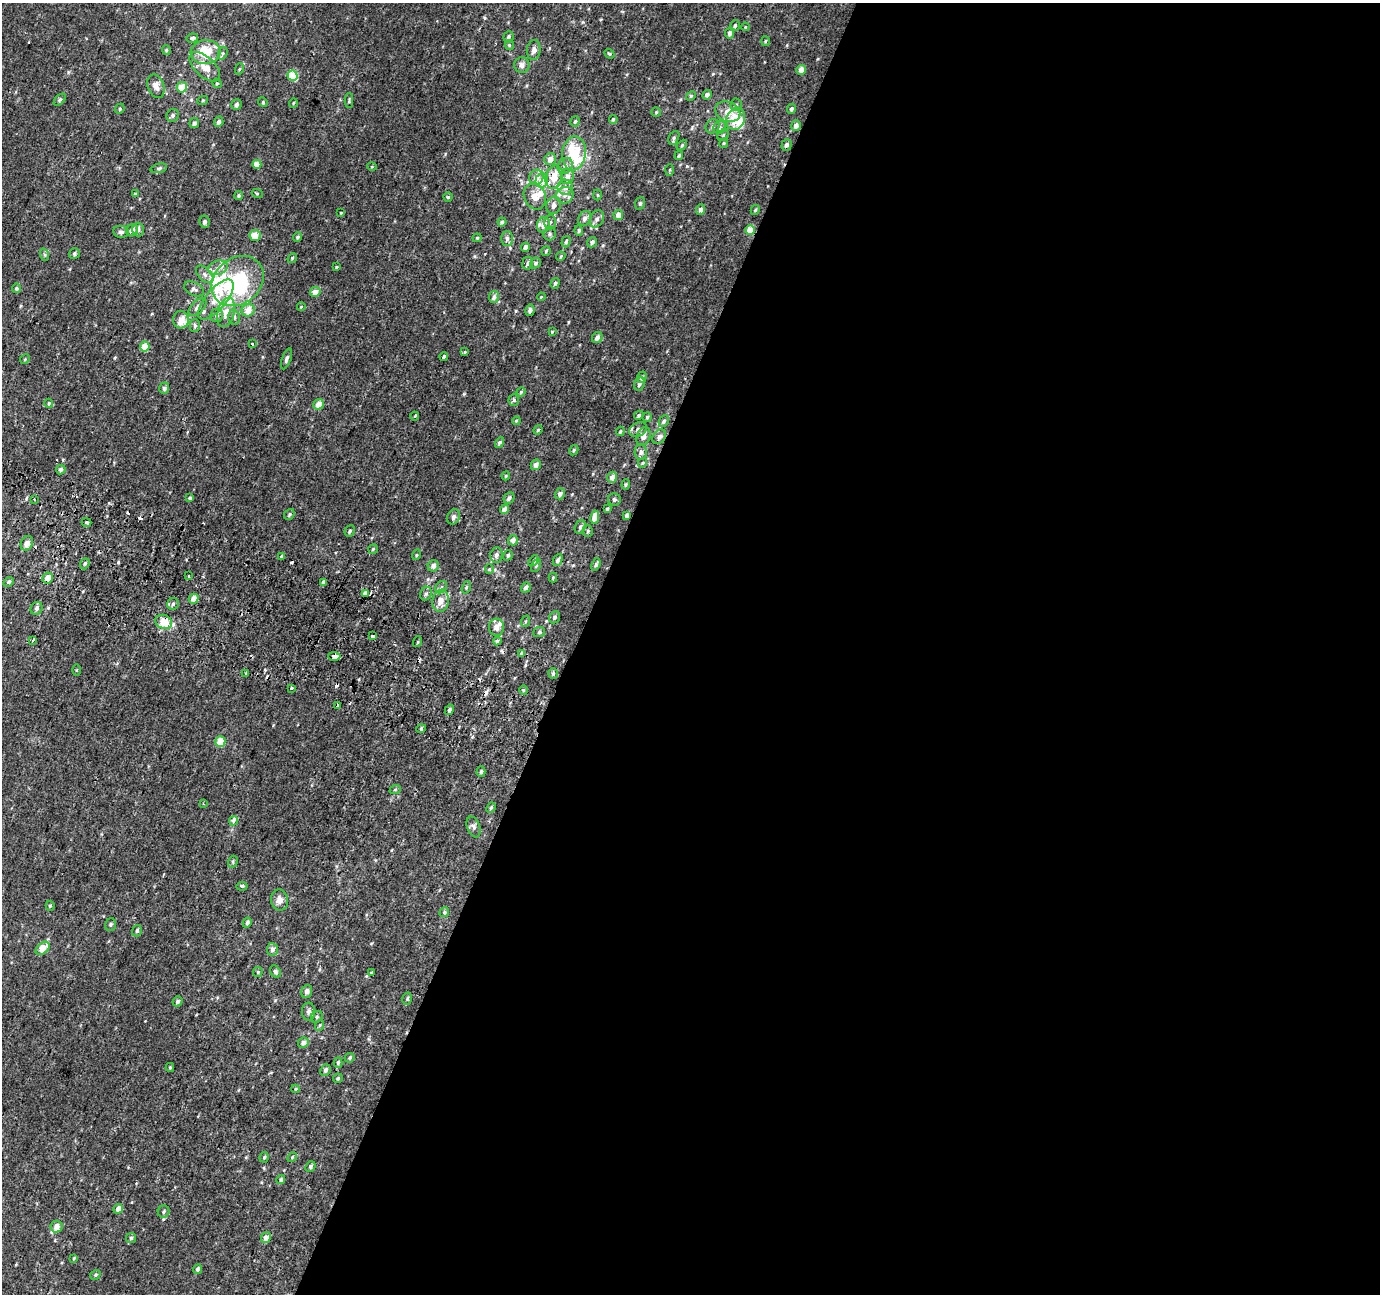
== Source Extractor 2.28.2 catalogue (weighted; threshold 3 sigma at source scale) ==
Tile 12 of 4 x 4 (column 4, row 3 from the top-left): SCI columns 4160-5537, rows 1609-2900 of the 5553 x 5736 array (HDU 1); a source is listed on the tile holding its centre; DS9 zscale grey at full resolution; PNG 1382 x 1296 px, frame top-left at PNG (2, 3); each listed source drawn as its Kron ellipse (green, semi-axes under 4 px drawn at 4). Shown black and unused: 58% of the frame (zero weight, under 2 of 3 exposures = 2% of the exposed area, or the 3 px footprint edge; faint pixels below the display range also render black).
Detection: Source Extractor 2.28.2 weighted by HDU 2 'WHT'; one run over the whole footprint, this tile lists its part. Background 0.00354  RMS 0.0031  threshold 0.0139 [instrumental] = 3 sigma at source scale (4.5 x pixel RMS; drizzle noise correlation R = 1.50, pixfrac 1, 0.0396/0.0396 arcsec/px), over >= 5 px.
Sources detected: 292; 2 inside a brighter object's white glare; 9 cosmic-ray / hot-pixel residue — neither listed nor drawn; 21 inside a brighter listed object's ellipse — not listed separately; the other 260 listed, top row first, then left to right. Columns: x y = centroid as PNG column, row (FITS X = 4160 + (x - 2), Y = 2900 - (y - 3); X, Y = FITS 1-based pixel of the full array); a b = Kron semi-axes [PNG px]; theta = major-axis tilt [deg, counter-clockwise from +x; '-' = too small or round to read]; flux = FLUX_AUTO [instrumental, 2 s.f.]
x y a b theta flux
735 26 5 5 - 0.65
745 27 4 3 - 0.23
730 33 5 4 - 0.97
508 37 6 5 - 0.67
192 38 6 4 12 0.77
765 41 5 3 - 0.27
509 45 5 4 - 0.36
166 50 5 4 - 0.38
534 50 10 7 82 1.3
206 52 15 12 7 7.8
223 53 6 4 73 0.53
610 54 5 4 - 0.38
522 65 8 7 - 1.3
205 67 19 10 -43 4
239 69 5 3 - 0.29
801 70 5 4 - 2.4
292 76 5 5 - 8.7
217 83 5 4 - 0.35
156 86 12 8 -71 2.1
182 87 5 5 - 4.9
707 95 5 4 - 1
691 96 5 4 - 0.37
60 100 7 4 45 0.47
203 100 5 3 - 0.27
349 101 7 3 89 0.38
263 102 5 4 - 0.35
293 103 5 3 - 0.26
236 105 5 5 - 0.82
736 105 6 5 - 0.66
120 109 5 4 - 0.44
791 109 5 4 - 0.55
656 112 5 4 - 0.32
728 112 13 10 -24 3.6
173 115 7 6 - 0.71
613 119 4 3 - 0.35
736 119 11 9 65 5.1
575 121 5 4 - 0.48
219 122 5 4 - 0.91
194 123 5 4 - 0.79
713 126 7 6 - 0.82
796 126 5 5 - 1.4
720 127 6 6 - 0.82
723 135 6 5 - 0.45
674 138 7 5 63 0.53
724 143 5 4 - 0.33
682 145 6 4 46 0.4
786 145 6 5 - 0.85
574 153 17 12 82 9.3
679 156 4 4 - 0.48
550 159 6 5 - 1.9
257 164 4 4 - 4
565 166 8 7 - 1.2
372 167 5 3 - 0.25
159 168 8 4 14 0.54
670 170 6 4 87 0.33
567 176 8 6 70 1.5
536 177 7 7 - 1.9
554 177 12 8 72 4.3
542 180 7 6 - 3.4
565 187 8 7 - 1.3
257 193 5 3 - 0.28
135 194 4 3 - 0.25
565 195 9 8 - 1.6
598 195 5 3 - 0.28
239 196 4 4 - 0.43
535 196 13 10 -67 2.7
448 197 4 4 - 0.4
640 203 6 5 - 0.49
554 205 9 7 76 1.3
701 209 5 4 - 1.3
755 210 5 3 - 0.39
341 213 3 2 - 0.53
618 215 5 5 - 2.3
585 218 8 6 59 1.2
597 219 9 6 62 1
204 222 6 5 - 0.72
502 222 4 4 - 0.49
550 222 7 6 - 0.72
543 225 8 6 72 1.6
132 230 6 5 - 1.3
138 230 7 6 - 0.82
750 230 5 4 - 4.7
579 231 5 4 - 0.5
121 232 8 6 -7 0.79
550 234 7 6 - 0.63
255 235 5 5 - 3.3
297 237 5 4 - 0.51
477 238 4 4 - 0.32
507 238 7 6 - 0.87
566 242 6 4 72 0.53
592 242 5 4 - 0.85
525 247 5 3 - 0.91
546 251 5 4 - 0.41
74 254 5 5 - 0.64
45 255 6 4 -71 0.43
561 256 5 3 - 0.32
292 258 5 4 - 0.38
528 263 6 5 - 0.67
536 263 5 5 - 0.62
336 267 4 4 - 0.28
218 268 10 7 18 1.5
205 274 10 6 -46 1.2
238 281 28 23 39 28
555 283 5 4 - 0.51
16 288 5 4 - 0.5
194 289 10 6 -25 0.97
315 292 5 5 - 2.2
494 297 6 5 - 0.94
541 297 4 3 - 0.24
216 299 24 10 50 5
198 307 11 6 44 1.3
301 307 4 3 - 0.21
248 310 7 6 - 3.2
530 310 6 4 77 0.86
226 312 15 8 74 2.9
217 315 6 6 - 0.74
234 317 7 5 -77 0.77
181 320 8 8 - 3
195 326 6 5 - 0.51
552 332 4 3 - 0.25
597 337 6 5 - 1.3
252 344 3 3 - 1.2
145 346 5 4 - 5.2
465 352 4 3 - 0.41
444 357 4 3 - 2.7
25 359 5 4 - 0.31
287 359 11 4 70 0.71
642 377 6 4 72 0.71
639 384 7 5 66 0.92
164 388 6 5 - 0.75
521 392 5 4 - 0.36
514 400 5 5 - 0.47
49 403 4 4 - 0.35
318 404 5 5 - 2.7
639 415 5 4 - 0.48
415 416 4 3 - 0.34
647 417 5 4 - 0.51
516 421 4 3 - 0.27
664 421 6 5 - 0.64
638 429 9 6 27 1.1
538 430 5 4 - 0.36
620 431 5 3 - 0.35
643 437 9 6 69 1.4
659 437 8 6 51 1.1
500 443 5 4 - 0.62
574 450 5 3 - 0.39
641 452 8 6 -86 0.98
642 463 5 4 - 0.36
536 465 5 5 - 1.6
61 469 5 4 - 0.69
506 476 4 3 - 0.34
612 477 5 5 - 1.9
626 485 5 4 - 0.42
560 494 6 5 - 0.93
190 498 3 3 - 1.8
509 498 6 5 - 0.95
34 499 3 3 - 0.57
614 499 6 6 - 0.62
505 509 4 4 - 1.5
607 509 4 3 - 0.5
289 514 6 5 - 0.51
627 515 4 3 - 0.86
453 517 8 6 65 0.89
595 517 7 4 80 2.4
87 522 5 3 - 0.42
580 527 7 5 70 0.77
350 531 6 5 - 0.53
588 531 5 5 - 0.49
513 540 5 5 - 1.5
27 543 7 6 - 1.5
373 549 5 4 - 0.39
416 555 5 3 - 0.27
496 555 7 6 - 0.91
508 555 5 4 - 0.54
281 556 3 3 - 1.8
558 560 6 4 64 0.77
534 561 6 4 47 0.61
85 564 6 4 68 0.44
596 564 6 4 70 0.58
433 566 6 5 - 1.3
536 566 7 4 62 0.5
489 569 5 4 - 0.31
188 576 3 3 - 0.53
48 578 5 5 - 2.6
553 578 5 4 - 0.33
9 582 5 4 - 0.58
323 582 3 3 - 1
441 587 6 5 - 0.62
466 587 6 4 70 0.41
526 588 5 4 - 1.1
366 593 4 3 - 4.9
426 594 7 5 66 0.69
194 599 5 4 - 2.1
441 601 11 8 79 2.4
173 604 6 5 - 0.6
37 608 7 5 61 0.83
555 617 6 5 - 0.64
526 621 6 4 70 0.35
164 622 9 7 -23 5.5
496 627 8 7 - 1.6
539 632 6 5 - 0.58
373 636 4 3 - 1.6
33 640 4 2 - 0.4
497 641 4 4 - 0.42
417 642 5 3 - 0.28
522 654 3 3 - 0.89
334 656 6 3 -1 4
76 670 6 4 89 0.31
246 673 3 3 - 0.45
553 673 5 4 - 0.52
292 688 3 3 - 0.89
523 690 5 3 - 0.32
337 705 3 3 - 1
449 710 5 4 - 0.66
421 729 5 3 - 0.3
220 741 5 5 - 5.1
481 772 5 4 - 0.54
395 790 6 3 20 0.3
203 804 4 3 - 0.36
491 808 5 4 - 0.39
233 821 5 3 - 2.1
474 827 11 6 -70 1
233 862 6 4 72 0.44
242 886 5 4 - 0.74
279 900 10 8 -79 2
50 906 5 4 - 0.41
444 912 5 4 - 0.42
247 923 5 4 - 0.82
111 925 6 5 - 0.59
137 931 6 5 - 0.62
43 948 8 5 42 4.4
272 949 6 5 - 1.6
258 972 5 5 - 0.5
275 972 6 5 - 0.65
371 973 3 3 - 0.33
307 991 6 5 - 1.1
407 999 6 4 75 0.54
177 1001 5 4 - 0.72
309 1012 9 6 -89 1
317 1017 6 5 - 0.56
320 1025 5 3 - 0.36
303 1043 5 5 - 1.5
350 1058 5 4 - 0.45
338 1063 5 4 - 0.55
170 1067 4 4 - 0.36
325 1070 6 5 - 0.98
338 1078 5 4 - 0.48
295 1089 4 4 - 0.29
264 1157 5 4 - 0.46
292 1157 5 4 - 0.37
310 1167 6 4 49 0.54
281 1180 4 4 - 0.6
118 1209 5 4 - 1.6
163 1212 6 5 - 0.55
56 1226 6 6 - 1.7
131 1238 5 5 - 0.56
266 1238 5 5 - 1.8
74 1258 4 3 - 0.26
197 1269 5 4 - 0.74
95 1275 5 4 - 0.49
Overlapping masked pixels (flux is a lower limit): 5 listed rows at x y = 554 177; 750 230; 27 543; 164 622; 334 656